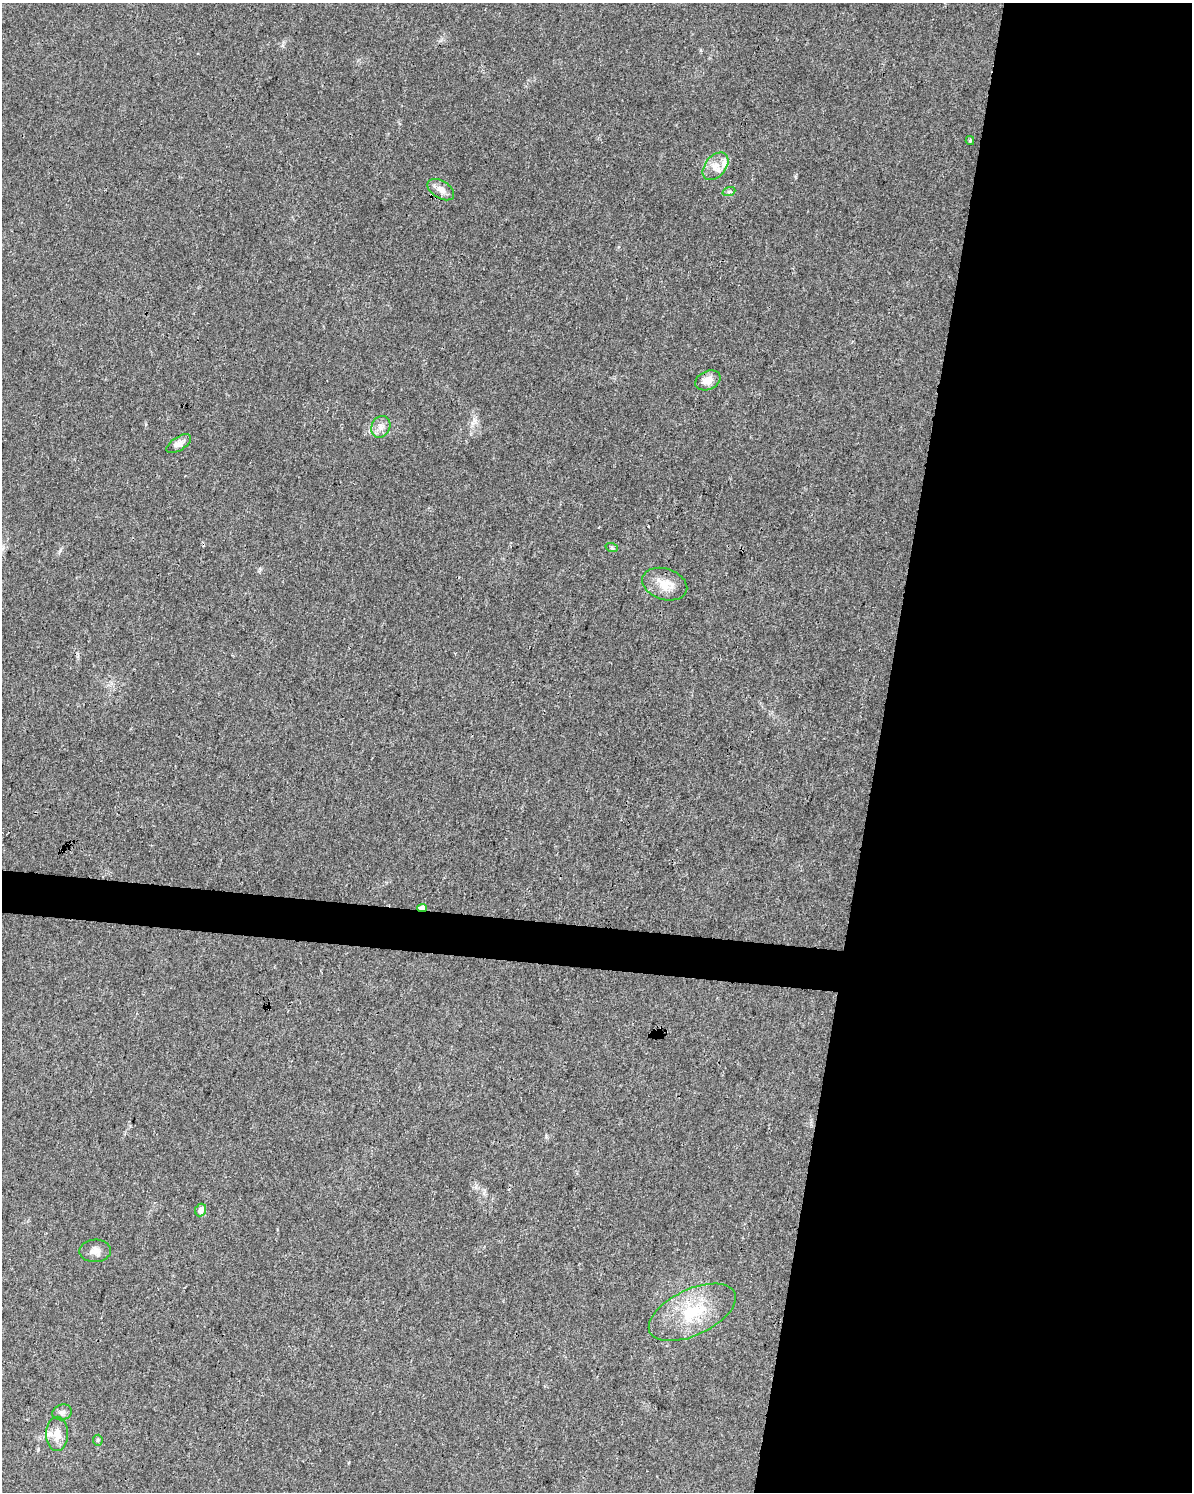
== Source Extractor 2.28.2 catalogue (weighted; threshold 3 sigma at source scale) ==
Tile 8 of 4 x 3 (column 4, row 2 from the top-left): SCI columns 3577-4766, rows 1776-3265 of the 4766 x 4982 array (HDU 1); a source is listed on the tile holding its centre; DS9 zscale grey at full resolution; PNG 1194 x 1494 px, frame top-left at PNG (2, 3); each listed source drawn as its Kron ellipse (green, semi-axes under 4 px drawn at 4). Shown black and unused: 28% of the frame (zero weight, under 3 of 4 exposures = <1% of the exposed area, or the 3 px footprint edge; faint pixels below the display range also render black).
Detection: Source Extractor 2.28.2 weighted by HDU 2 'WHT'; one run over the whole footprint, this tile lists its part. Background 0.0281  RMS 0.0032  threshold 0.0146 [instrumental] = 3 sigma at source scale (4.5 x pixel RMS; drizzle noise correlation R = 1.50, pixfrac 1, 0.0396/0.0396 arcsec/px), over >= 5 px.
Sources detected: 19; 3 inside a brighter listed object's ellipse — not listed separately; the other 16 listed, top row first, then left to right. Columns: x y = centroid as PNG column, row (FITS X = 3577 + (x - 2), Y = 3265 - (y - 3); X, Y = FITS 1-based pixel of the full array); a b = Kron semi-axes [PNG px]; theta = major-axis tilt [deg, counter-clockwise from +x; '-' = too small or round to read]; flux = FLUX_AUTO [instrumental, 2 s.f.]
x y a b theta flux
970 140 4 4 - 0.43
715 166 16 10 50 3.4
441 190 15 8 -32 2.4
729 191 7 4 20 0.6
708 380 13 9 24 3.3
381 427 11 9 64 2.2
179 444 14 6 33 2.1
612 548 6 4 -19 0.44
665 584 23 15 -18 5.9
422 908 5 4 - 2.8
201 1210 6 5 - 2.1
95 1251 16 11 2 2.4
692 1312 47 23 25 18
62 1412 10 7 17 1.3
57 1434 17 11 90 3.8
98 1440 5 5 - 0.45
Overlapping masked pixels (flux is a lower limit): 1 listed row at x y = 422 908